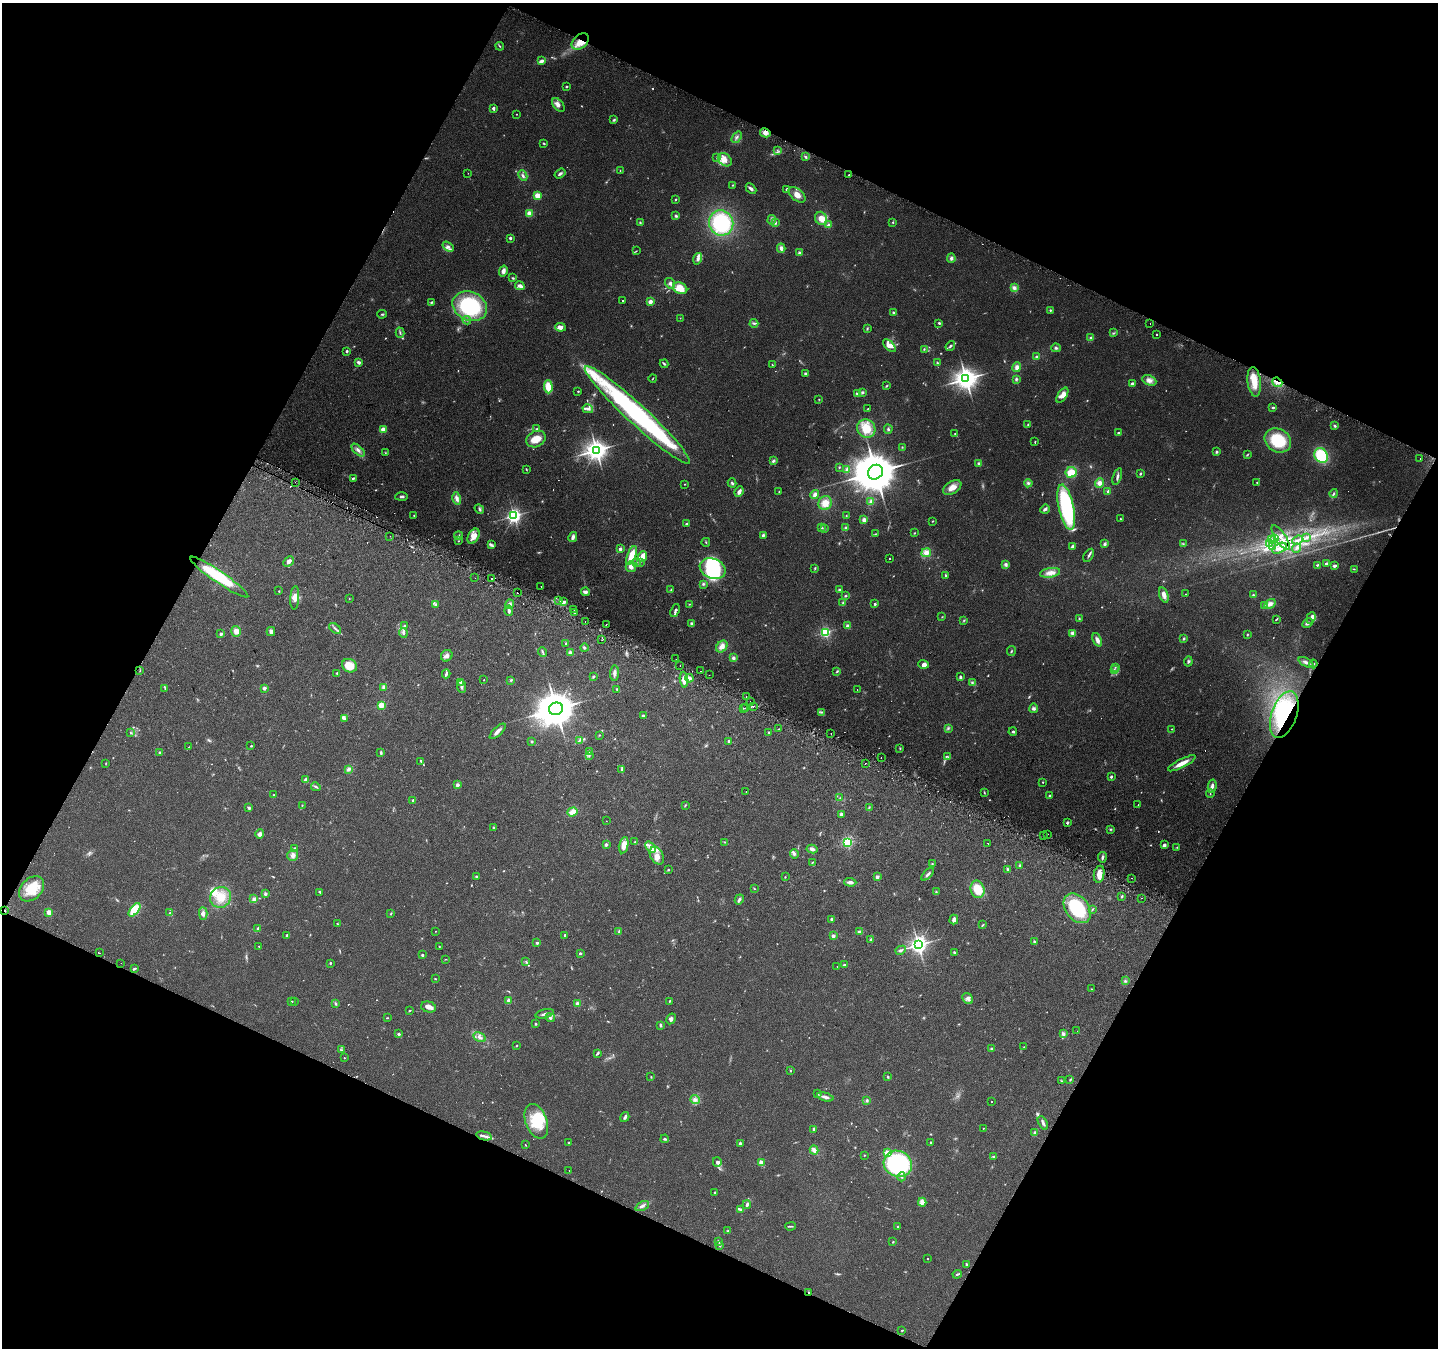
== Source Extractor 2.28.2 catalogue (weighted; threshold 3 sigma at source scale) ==
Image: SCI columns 24-5765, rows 296-5676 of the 5781 x 5906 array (HDU 1 of 3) = the unmasked area's bounding box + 8 px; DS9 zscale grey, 4 x 4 block average (1 PNG px = mean of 4 x 4 image px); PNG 1440 x 1350 px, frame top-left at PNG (2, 3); each listed source drawn as its Kron ellipse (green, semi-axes under 4 px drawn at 4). Shown black and unused: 45% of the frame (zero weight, under 2 of 3 exposures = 2% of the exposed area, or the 3 px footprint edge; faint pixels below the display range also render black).
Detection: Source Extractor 2.28.2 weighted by HDU 2 'WHT'. Background 0.0588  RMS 0.008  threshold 0.0362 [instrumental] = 3 sigma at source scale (4.5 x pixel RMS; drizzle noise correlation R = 1.50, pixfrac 1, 0.0396/0.0396 arcsec/px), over >= 5 px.
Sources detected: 772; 34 too faint to see at this stretch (4 x 4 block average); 4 inside a brighter object's white glare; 15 cosmic-ray / hot-pixel residue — neither listed nor drawn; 15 coinciding with a brighter row at this scale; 54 inside a brighter listed object's ellipse — not listed separately; of the other 650, all 500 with FLUX_AUTO >= 2.33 (the completeness limit of this list) listed and drawn (150 fainter detections not listed), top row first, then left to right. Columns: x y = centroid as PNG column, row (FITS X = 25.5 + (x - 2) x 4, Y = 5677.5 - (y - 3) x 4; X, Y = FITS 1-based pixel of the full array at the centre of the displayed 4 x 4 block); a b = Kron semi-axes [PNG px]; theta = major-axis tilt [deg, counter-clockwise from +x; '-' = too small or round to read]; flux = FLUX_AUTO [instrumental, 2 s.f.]
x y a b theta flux
580 42 10 6 38 66
500 46 4 2 - 4.9
541 61 4 3 - 19
566 87 3 2 - 5
558 105 8 5 -49 22
493 108 4 3 - 11
516 114 2 2 - 2.5
614 120 3 3 - 6.5
765 133 5 4 - 25
736 137 6 3 51 11
544 143 3 2 - 4.4
777 150 2 2 - 4.6
716 157 2 2 - 2.6
805 157 4 2 - 5.8
725 160 8 5 -39 33
620 171 2 2 - 3.3
468 173 2 2 - 2.4
560 174 6 2 37 11
849 175 2 2 - 7.2
523 176 5 3 - 11
732 185 2 2 - 2.8
751 189 6 2 -45 18
787 189 2 2 - 13
797 195 10 6 -39 41
537 196 2 2 - 220
675 199 2 2 - 4.1
529 213 2 2 - 150
676 216 3 3 - 7.2
821 218 7 5 -60 40
772 220 5 3 - 9.6
893 222 2 2 - 4.2
640 223 3 2 - 4.6
721 223 13 12 - 400
776 223 4 2 - 6.4
828 225 4 3 - 11
510 238 2 2 - 31
448 246 6 4 -34 16
781 248 4 3 - 17
636 251 3 2 - 3.1
800 252 3 2 - 9.7
951 258 4 3 - 13
698 259 6 3 74 17
503 271 5 3 - 22
513 278 3 2 - 5.5
670 283 6 4 -54 18
520 286 5 3 - 22
680 288 7 5 -27 100
1014 288 2 2 - 25
623 301 2 2 - 4
431 302 4 2 - 5.9
650 302 2 2 - 100
470 306 18 14 -24 410
1050 310 2 2 - 5.5
894 313 3 2 - 8.5
382 314 5 2 - 4.7
680 318 2 2 - 2.7
467 320 4 2 - 6.1
754 323 4 3 - 8.2
939 323 3 2 - 5.9
1150 324 2 2 - 7.2
560 327 5 3 - 27
867 329 3 2 - 4.9
400 333 5 2 - 7.8
1113 333 3 2 - 4.6
1156 334 2 2 - 6.8
1090 338 3 2 - 7.4
889 346 8 4 -44 49
950 346 5 2 - 9
1056 348 5 3 - 8.4
924 349 3 2 - 4.5
347 351 2 2 - 21
1036 357 3 3 - 9.2
937 362 3 2 - 4.6
359 363 3 2 - 18
664 364 4 2 - 8.3
772 365 2 2 - 2.6
1017 367 5 4 - 22
805 374 3 3 - 6.7
653 378 4 2 - 3.2
966 379 4 3 - 4100
1016 379 4 3 - 8.4
1149 380 7 4 -25 24
1254 382 15 6 -83 79
1277 382 5 2 - 12
1132 383 3 3 - 8.1
886 386 3 2 - 4.6
548 387 6 4 -87 66
578 391 2 2 - 8
862 392 3 3 - 8.9
857 394 3 3 - 8.4
1062 395 8 4 57 38
819 399 2 2 - 2.8
1273 407 3 2 - 6.6
588 409 5 3 - 13
868 409 3 2 - 2.4
637 415 71 10 -43 1100
1028 424 3 2 - 4.2
1335 426 3 2 - 7.2
383 429 2 2 - 110
537 429 3 2 - 4.5
866 429 9 9 - 94
888 429 4 2 - 6.9
955 433 2 2 - 3.5
1118 433 2 2 - 21
536 439 10 7 28 65
1278 440 14 11 -33 210
1035 442 3 2 - 4.4
902 447 2 2 - 2.6
358 450 8 3 -43 18
596 450 3 3 - 3600
1216 452 3 3 - 6.8
385 453 2 2 - 2.7
1247 455 4 2 - 4.3
1321 456 8 6 -61 250
1420 458 2 2 - 4.9
773 461 4 3 - 8.7
979 463 4 3 - 9
839 467 2 2 - 3.3
526 469 3 2 - 3.5
847 470 4 3 - 13
875 472 8 7 - 21000
1071 472 5 5 - 73
1140 474 3 2 - 5.2
1117 477 8 3 71 13
353 478 3 2 - 7.5
295 482 2 2 - 3.3
732 483 4 3 - 8.4
1028 483 4 3 - 10
1100 483 5 4 - 22
1257 483 2 2 - 5.7
684 484 3 2 - 2.4
952 487 10 6 33 46
1108 491 4 3 - 7.5
739 492 5 3 - 22
779 492 2 2 - 2.7
1334 493 4 2 - 7.6
815 495 4 3 - 21
402 497 6 2 2 11
457 498 6 4 -77 22
871 501 4 3 - 13
825 503 7 6 - 54
1066 507 23 7 -78 680
479 509 5 3 - 7.9
1045 509 5 3 - 15
414 515 2 2 - 3
514 516 3 3 - 1600
846 516 2 2 - 2.4
1120 519 2 2 - 3
864 520 2 2 - 94
933 521 2 2 - 3
686 524 3 2 - 5.4
822 528 2 2 - 3.4
846 528 4 3 - 9.4
824 529 3 2 - 3.5
915 533 2 2 - 3
875 534 3 2 - 5
763 535 3 3 - 9.9
390 536 2 2 - 5.3
458 536 4 2 - 6.3
474 536 8 5 61 55
573 537 5 3 - 17
1306 537 3 2 - 4.4
1281 538 14 5 -56 46
1274 539 2 2 - 7.2
1272 540 3 2 - 5.3
1298 540 5 3 - 13
458 541 2 2 - 2.7
706 542 4 2 - 3.7
1104 544 4 3 - 10
1183 544 3 2 - 2.3
1269 544 4 2 - 3.7
491 545 4 3 - 7.2
1072 546 4 2 - 10
1273 547 3 2 - 4.3
1279 548 7 4 29 26
1297 548 5 2 - 8.4
620 549 3 2 - 13
926 553 5 4 - 30
631 555 10 4 69 88
1089 555 7 2 58 11
642 557 5 3 - 68
889 559 2 2 - 2.7
288 562 6 3 45 16
640 562 2 2 - 3.2
636 563 3 2 - 4.6
1326 563 3 2 - 8.3
1006 564 3 3 - 13
1317 565 4 3 - 5.9
1334 566 3 2 - 20
631 567 5 5 - 27
815 568 3 2 - 4.9
713 569 13 10 -21 340
1354 569 2 2 - 2.9
1050 573 10 4 9 35
945 575 3 2 - 4.6
219 577 35 6 -34 250
475 578 2 2 - 2.4
491 578 2 2 - 5.5
703 584 3 3 - 7
541 586 2 2 - 22
671 590 3 2 - 3.4
839 590 3 2 - 5.7
279 591 2 2 - 2.9
517 592 2 2 - 22
585 592 4 4 - 16
1186 594 2 2 - 2.8
1164 595 8 4 -72 29
1253 595 3 3 - 5.8
846 596 3 2 - 4.7
295 598 12 4 86 30
349 599 2 2 - 2.3
559 600 2 2 - 3
563 602 4 3 - 14
843 603 3 2 - 5.4
509 604 5 4 - 17
689 604 3 2 - 2.7
875 604 2 2 - 17
1270 604 6 4 31 27
436 605 3 2 - 4.3
1264 606 2 2 - 3.3
574 610 2 2 - 60
509 611 5 3 - 15
675 611 7 2 68 8.4
575 613 4 3 - 7.7
942 617 3 2 - 2.7
1311 618 6 4 70 17
1079 619 2 2 - 3.2
1276 619 3 2 - 4.8
964 620 2 2 - 3.5
585 621 2 2 - 3.2
691 623 3 3 - 5.8
1307 623 6 4 28 16
405 625 3 2 - 3.1
606 625 2 2 - 15
847 626 4 3 - 9.8
335 628 7 2 -41 10
236 631 5 4 - 29
271 632 4 3 - 25
825 632 2 2 - 690
403 633 5 3 - 9.3
1072 633 4 3 - 13
221 634 2 2 - 41
1247 634 2 2 - 2.9
1184 638 3 3 - 5.5
602 640 2 2 - 9.4
1097 640 7 4 -66 24
566 644 2 2 - 4.7
722 646 6 5 - 33
584 648 4 2 - 8.1
1011 651 5 2 - 4.6
543 652 5 2 - 6.7
570 653 2 2 - 23
447 656 6 5 - 18
733 658 4 3 - 11
676 659 2 2 - 3.8
1188 662 5 3 - 7.9
1306 662 8 3 -27 14
923 664 5 4 - 26
1313 664 4 2 - 5.5
349 666 8 6 -29 93
680 666 2 2 - 2.8
1115 667 2 2 - 2.9
1114 670 4 2 - 7.7
140 671 2 2 - 2.3
700 671 2 2 - 3.1
837 671 3 2 - 4.9
337 673 3 2 - 4.5
614 673 7 3 86 18
446 674 4 2 - 12
709 675 2 2 - 3.4
594 676 3 2 - 4.5
960 676 4 3 - 6.4
689 678 4 3 - 15
484 680 2 2 - 3.4
511 680 3 2 - 4.7
684 680 8 4 -85 51
972 682 3 2 - 4.6
461 683 4 2 - 22
462 686 6 3 -87 17
384 687 4 3 - 15
264 688 2 2 - 51
165 689 2 2 - 3
617 689 3 2 - 5.1
857 689 2 2 - 3.9
746 696 2 2 - 8.7
750 701 2 2 - 4
381 705 2 2 - 210
754 706 2 2 - 14
744 708 2 2 - 5.4
746 708 2 2 - 5.1
1034 708 5 4 - 12
556 709 7 6 - 11000
822 712 2 2 - 3.5
1284 715 24 12 71 320
643 716 3 2 - 9.3
344 719 3 3 - 8.6
948 728 3 2 - 5.5
779 729 3 2 - 3.3
1172 729 2 2 - 3.2
498 731 10 3 43 21
769 732 3 2 - 3.8
1013 732 4 2 - 7.8
131 733 3 2 - 3.5
831 733 2 2 - 15
599 735 2 2 - 2.9
532 741 3 3 - 5.1
579 741 3 2 - 4.5
729 741 3 3 - 6.6
251 746 2 2 - 4.6
189 747 3 2 - 2.7
900 748 3 2 - 2.9
160 752 2 2 - 24
589 752 4 2 - 4.6
381 753 4 2 - 6.5
589 756 2 2 - 2.8
948 757 2 2 - 4.2
881 758 2 2 - 15
421 761 3 2 - 8.7
106 763 2 2 - 2.3
865 763 2 2 - 14
1182 763 15 3 27 49
349 769 4 3 - 13
622 769 3 3 - 6.7
1111 777 2 2 - 22
306 780 4 2 - 18
1043 782 2 2 - 7.3
457 785 2 2 - 55
1212 786 7 3 80 20
316 787 5 2 - 7.2
746 792 2 2 - 3.7
984 792 3 2 - 3.7
1210 793 4 2 - 4.5
274 795 2 2 - 3.6
1049 796 2 2 - 8.1
840 798 2 2 - 3.6
413 800 2 2 - 18
302 805 2 2 - 2.9
685 805 3 2 - 4.4
1138 805 2 2 - 2.5
869 807 3 2 - 3.5
249 808 3 2 - 10
573 812 5 3 - 52
841 814 2 2 - 57
606 821 2 2 - 2.9
1067 823 2 2 - 28
493 828 3 2 - 4.8
1110 829 3 2 - 4.9
260 834 5 4 - 16
1047 834 2 2 - 2.3
1044 836 2 2 - 6.4
635 842 3 2 - 5
725 842 2 2 - 2.5
847 843 2 2 - 660
988 843 2 2 - 4.3
606 844 2 2 - 37
624 845 8 4 78 47
1164 845 4 3 - 11
651 847 6 3 -50 21
1177 847 2 2 - 3.3
295 849 3 2 - 11
812 849 5 3 - 16
794 854 5 4 - 11
293 855 5 5 - 21
657 856 9 6 -63 41
1102 857 5 2 - 9.7
812 863 4 2 - 3.3
932 864 2 2 - 4
1020 866 3 2 - 10
1007 869 4 2 - 6.4
668 870 2 2 - 4.6
928 874 8 2 46 13
1099 874 8 5 80 41
476 876 2 2 - 5.1
785 877 2 2 - 2.9
877 877 2 2 - 57
1131 878 2 2 - 12
850 882 6 3 -3 16
32 889 14 10 46 120
754 889 2 2 - 2.5
977 889 9 7 -76 100
320 892 4 2 - 4.9
936 892 2 2 - 3.8
265 894 3 3 - 8.6
1122 896 3 2 - 5.5
220 897 11 10 - 78
1142 898 2 2 - 4.9
254 899 4 3 - 15
739 899 5 2 - 13
1077 908 16 11 -52 270
1092 909 3 2 - 4.5
135 910 8 4 50 120
5 911 2 2 - 2.5
49 912 2 2 - 110
170 913 2 2 - 3.4
203 913 6 3 -87 16
391 914 3 2 - 3.7
831 919 3 3 - 6.1
954 919 5 3 - 22
338 924 3 2 - 2.7
983 924 3 2 - 4.4
258 929 4 2 - 17
436 931 2 2 - 2.5
619 931 3 2 - 5.6
859 932 4 3 - 13
287 935 2 2 - 16
565 935 2 2 - 17
833 936 2 2 - 51
870 939 4 2 - 7.1
1034 942 3 2 - 8
537 943 2 2 - 26
918 945 3 3 - 2600
259 946 2 2 - 4.2
439 947 2 2 - 3
901 950 5 3 - 11
100 953 2 2 - 2.4
580 953 2 2 - 21
954 953 3 2 - 4
422 955 2 2 - 11
445 959 3 2 - 2.4
526 961 2 2 - 3.9
121 963 2 2 - 4.2
330 963 2 2 - 12
844 965 3 2 - 9.7
837 966 2 2 - 2.5
134 969 3 2 - 9.7
435 979 2 2 - 3.9
1125 981 4 3 - 7.4
1091 989 2 2 - 3.2
968 999 6 5 - 18
508 1000 3 3 - 11
294 1001 2 2 - 3.9
669 1001 2 2 - 6.2
292 1002 2 2 - 3.3
335 1003 3 2 - 4.4
577 1004 3 3 - 17
428 1007 7 5 -17 28
410 1010 3 2 - 4.5
545 1014 9 2 14 14
387 1018 3 2 - 3.3
550 1018 5 4 - 11
671 1019 6 3 59 11
536 1024 2 2 - 6.2
660 1025 3 2 - 8.7
1077 1031 2 2 - 3.3
399 1034 3 3 - 6.4
1063 1034 3 3 - 16
479 1037 6 3 -29 17
517 1046 2 2 - 3
1024 1047 4 2 - 3.2
992 1049 3 3 - 11
342 1050 3 2 - 4.2
597 1053 3 2 - 6.9
344 1058 2 2 - 5.1
790 1070 2 2 - 3.5
651 1077 2 2 - 2.7
888 1077 3 2 - 5.8
1070 1080 3 2 - 4
1062 1081 3 2 - 3.4
817 1093 2 2 - 4.1
825 1097 8 3 -16 18
695 1100 5 4 - 15
867 1100 3 2 - 8.1
992 1102 2 2 - 2.5
625 1117 5 3 - 11
536 1121 18 10 -70 160
1043 1123 7 3 -60 15
983 1128 2 2 - 3.1
814 1129 3 2 - 8.4
1035 1133 3 2 - 19
484 1136 8 2 -13 15
665 1139 4 3 - 8.6
931 1142 2 2 - 4.3
569 1143 3 2 - 4.7
740 1143 3 2 - 8.2
525 1145 2 2 - 3.1
814 1150 4 3 - 24
887 1153 2 2 - 140
864 1155 2 2 - 3.9
993 1156 4 2 - 5.5
717 1162 5 4 - 15
761 1163 2 2 - 100
898 1164 14 13 - 510
569 1170 2 2 - 2.6
902 1177 4 2 - 6.9
715 1192 3 2 - 5.7
922 1202 4 4 - 24
747 1205 4 2 - 12
642 1206 7 3 27 15
740 1209 4 2 - 10
791 1226 5 2 - 5
898 1226 2 2 - 9.1
728 1231 3 2 - 6.3
718 1241 3 2 - 4
893 1242 3 2 - 3.1
720 1246 2 2 - 6.6
927 1258 2 2 - 4
966 1264 3 2 - 4.4
957 1274 4 2 - 6.5
809 1292 2 2 - 21
902 1330 2 2 - 8.3
Overlapping masked pixels (flux is a lower limit): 7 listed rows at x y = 580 42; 765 133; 1277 382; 1281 538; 1284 715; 5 911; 809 1292
Diffuse or blended objects may show on this block-average render without a row.